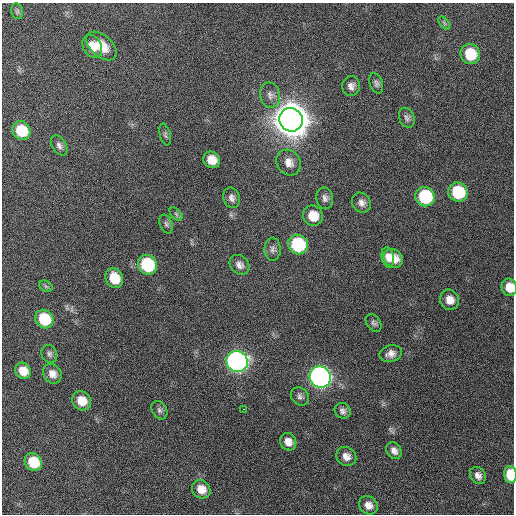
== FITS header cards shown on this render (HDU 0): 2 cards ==
NAXIS1  =                  512 / Axis length
NAXIS2  =                  512 / Axis length

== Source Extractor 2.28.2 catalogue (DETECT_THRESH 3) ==
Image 512 x 512 px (HDU 0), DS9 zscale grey, 1 PNG px = 1 image px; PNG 516 x 516 px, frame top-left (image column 1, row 512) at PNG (2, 3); each listed source drawn as its Kron ellipse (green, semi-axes under 4 px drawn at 4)
Background 133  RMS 12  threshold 35.3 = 3 sigma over >= 5 px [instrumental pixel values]
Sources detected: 54; all 54 listed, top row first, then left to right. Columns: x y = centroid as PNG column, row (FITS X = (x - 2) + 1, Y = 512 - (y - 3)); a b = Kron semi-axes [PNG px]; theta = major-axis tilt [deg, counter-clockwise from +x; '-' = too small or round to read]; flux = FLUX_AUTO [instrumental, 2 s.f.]
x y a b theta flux
17 11 8 6 -78 1.7e+03
444 23 7 4 -53 1.3e+03
92 46 12 9 -59 1.0e+04
101 46 18 10 -41 1.5e+04
470 54 10 9 - 2.9e+04
376 83 11 6 -71 2.5e+03
351 86 10 9 - 4.2e+03
270 95 13 10 -79 5.0e+03
407 118 10 7 -67 2.8e+03
291 120 12 11 - 3.2e+06
21 131 9 8 - 2.9e+04
165 135 11 5 -76 2.1e+03
59 145 11 7 -59 3.2e+03
211 160 9 8 - 9.9e+03
289 162 13 11 -54 7.5e+03
458 192 10 9 - 4.0e+04
425 197 10 9 - 5.6e+04
232 198 10 8 -75 3.6e+03
325 198 11 8 -79 3.6e+03
361 203 10 9 - 4.6e+03
176 214 8 4 -46 1.6e+03
313 216 10 9 - 1.5e+04
166 224 10 6 -67 2.3e+03
298 244 10 9 - 6.2e+04
273 249 11 8 -90 3.6e+03
388 257 10 6 -79 5.0e+03
393 258 10 8 -40 1.1e+04
147 265 10 9 - 6.2e+04
239 265 11 9 -44 4.5e+03
114 278 10 8 -63 1.9e+04
46 286 7 5 -31 1.5e+03
509 287 9 7 -76 1.1e+04
450 300 10 9 - 7.4e+03
44 319 10 8 -48 3.3e+04
374 323 10 7 -55 2.4e+03
49 354 9 7 -62 2.6e+03
391 354 11 8 15 5.0e+03
237 361 11 10 - 4.8e+05
23 371 8 7 - 1.1e+04
52 374 10 8 -52 6.5e+03
320 377 11 10 - 5.5e+05
300 396 10 8 -44 2.9e+03
82 401 10 9 - 1.3e+04
244 409 3 2 - 3.2e+03
159 410 10 7 -59 2.4e+03
343 411 8 7 - 3.0e+03
288 442 9 8 - 6.5e+03
394 451 9 7 -54 4.3e+03
346 456 10 9 - 6.0e+03
33 462 9 8 - 2.5e+04
478 475 9 7 -53 4.3e+03
510 475 8 6 -82 2.4e+04
201 489 10 8 -43 1.1e+04
368 505 10 8 -40 6.1e+03
At the frame edge (FLAGS 8, measured only in part): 2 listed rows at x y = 509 287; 510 475